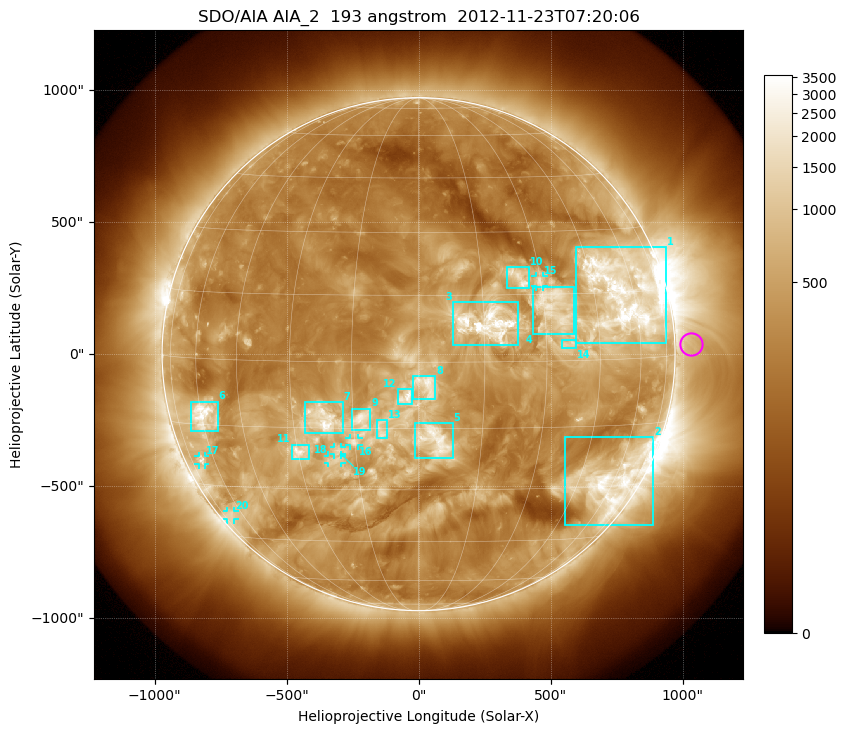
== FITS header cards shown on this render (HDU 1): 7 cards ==
TELESCOP= 'SDO/AIA'
INSTRUME= 'AIA_2'
WAVELNTH=                  193
WAVEUNIT= 'angstrom'
DATE-OBS= '2012-11-23T07:20:06.84'
CTYPE1  = 'HPLN-TAN'
CTYPE2  = 'HPLT-TAN'

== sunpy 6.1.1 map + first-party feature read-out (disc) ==
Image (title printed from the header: SDO/AIA AIA_2  193 angstrom  2012-11-23T07:20:06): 1024 x 1024 px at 2.4 arcsec/px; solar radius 972 arcsec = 405 px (full disc in frame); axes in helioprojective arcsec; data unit not stated in the header (colour bar unlabelled)
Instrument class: DISC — disc imager (sunpy class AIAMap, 193 A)
Bright regions (active regions / flare kernels): reference = the median radial profile (limb darkening/brightening removed); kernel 9 px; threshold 5 sigma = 802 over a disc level ~295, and >= 1.15x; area >= 12 px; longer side >= 10 px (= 24 arcsec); searched inside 0.97 R_sun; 23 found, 20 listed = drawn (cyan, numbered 1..; 6 of them under ~33 arcsec drawn as corner ticks so the feature stays visible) (cap 20 boxes per figure: the strongest are kept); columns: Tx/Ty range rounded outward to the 5 arcsec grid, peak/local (2 s.f.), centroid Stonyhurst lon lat
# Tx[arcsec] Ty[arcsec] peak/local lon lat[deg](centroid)
1 595..940 40..405 9.7 +56 +15
2 555..890 -650..-315 11 +59 -29
3 130..380 30..200 14 +16 +9
4 435..590 75..255 6.9 +33 +12
5 -15..130 -395..-260 6.4 +4 -18
6 -865..-760 -295..-180 11 -59 -13
7 -430..-285 -300..-180 8.7 -22 -13
8 -25..65 -170..-85 4.9 +2 -5
9 -255..-180 -285..-205 5.9 -13 -13
10 330..420 250..330 7.5 +24 +19
11 -480..-415 -400..-340 8.1 -29 -21
12 -80..-25 -190..-130 4.7 -3 -8
13 -160..-120 -320..-250 4.1 -9 -15
14 540..600 20..55 4.8 +36 +4
15 445..475 255..295 5.8 +30 +18
16 -265..-225 -345..-320 4.8 -15 -18
17 -835..-805 -420..-385 4.5 -67 -24
18 -345..-290 -415..-385 4.3 -20 -23
19 -320..-290 -380..-350 4.4 -19 -20
20 -725..-695 -630..-595 3.4 -68 -38
Off-limb structures (1.02-1.3 R_sun): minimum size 162 px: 2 found; the strongest spans PA ~230..310 deg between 1.02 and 1.3 R_sun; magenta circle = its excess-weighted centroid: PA ~270 deg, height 1.06 R_sun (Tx ~1030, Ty ~35 arcsec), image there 1.6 x the reference